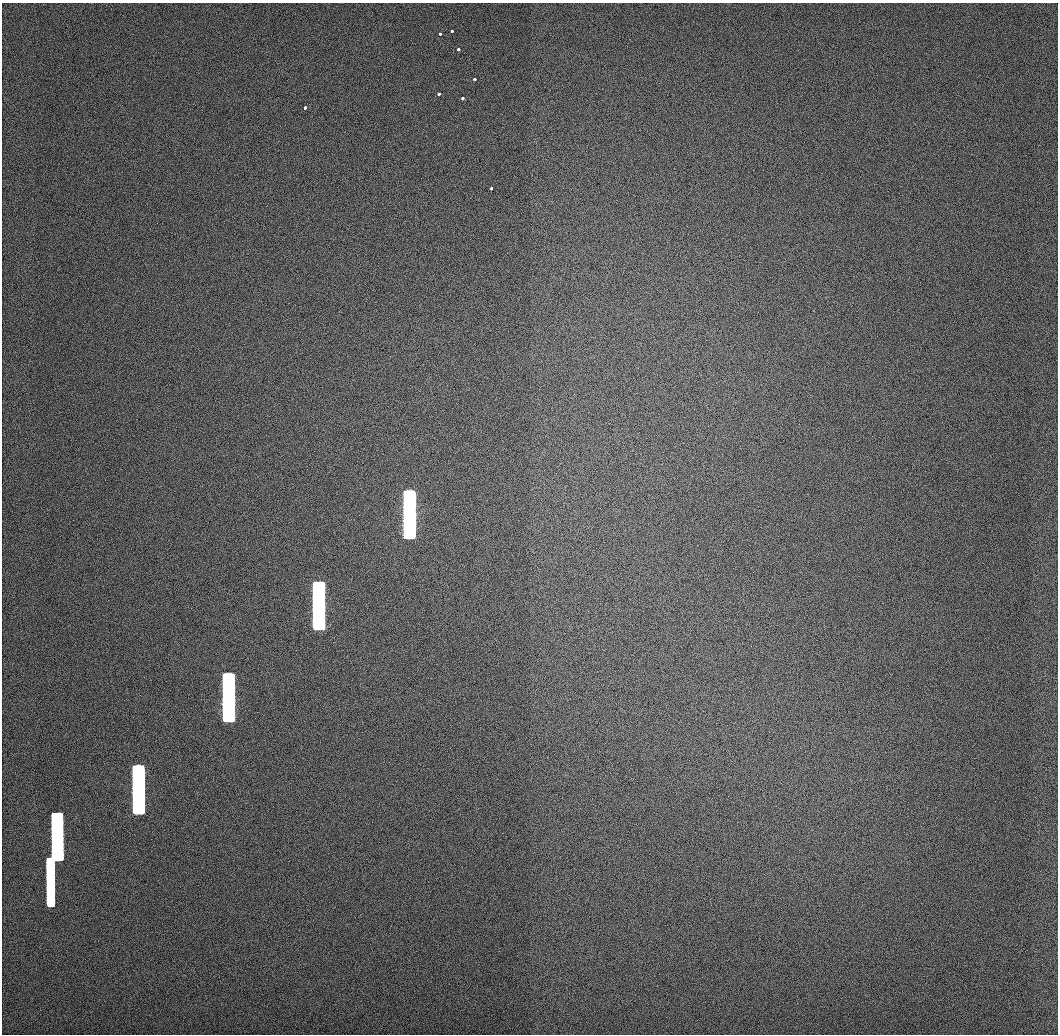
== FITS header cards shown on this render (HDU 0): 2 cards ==
NAXIS1  =                 1056 / Length of Axis 1 (Serial)
NAXIS2  =                 1032 / Length of Axis 2 (Parallel)

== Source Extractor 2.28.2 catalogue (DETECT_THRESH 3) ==
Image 1056 x 1032 px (HDU 0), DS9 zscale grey, 1 PNG px = 1 image px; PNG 1060 x 1036 px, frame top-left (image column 1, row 1032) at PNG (2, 3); no overlay
Background 506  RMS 3.3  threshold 9.81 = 3 sigma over >= 5 px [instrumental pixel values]
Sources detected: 14; all 14 listed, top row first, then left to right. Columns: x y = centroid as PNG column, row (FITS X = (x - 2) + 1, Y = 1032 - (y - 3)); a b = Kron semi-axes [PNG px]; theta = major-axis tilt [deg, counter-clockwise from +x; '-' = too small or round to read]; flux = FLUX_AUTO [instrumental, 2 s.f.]
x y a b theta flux
452 31 3 3 - 750
440 34 3 3 - 820
458 49 3 3 - 1000
474 79 3 3 - 1300
439 94 3 3 - 1300
462 98 3 3 - 1300
305 108 3 3 - 1200
491 188 3 3 - 1500
409 514 46 10 -90 980000
319 606 46 10 -90 900000
228 697 46 10 -90 750000
138 789 46 10 -90 570000
57 836 46 10 -90 340000
50 882 47 6 -89 170000